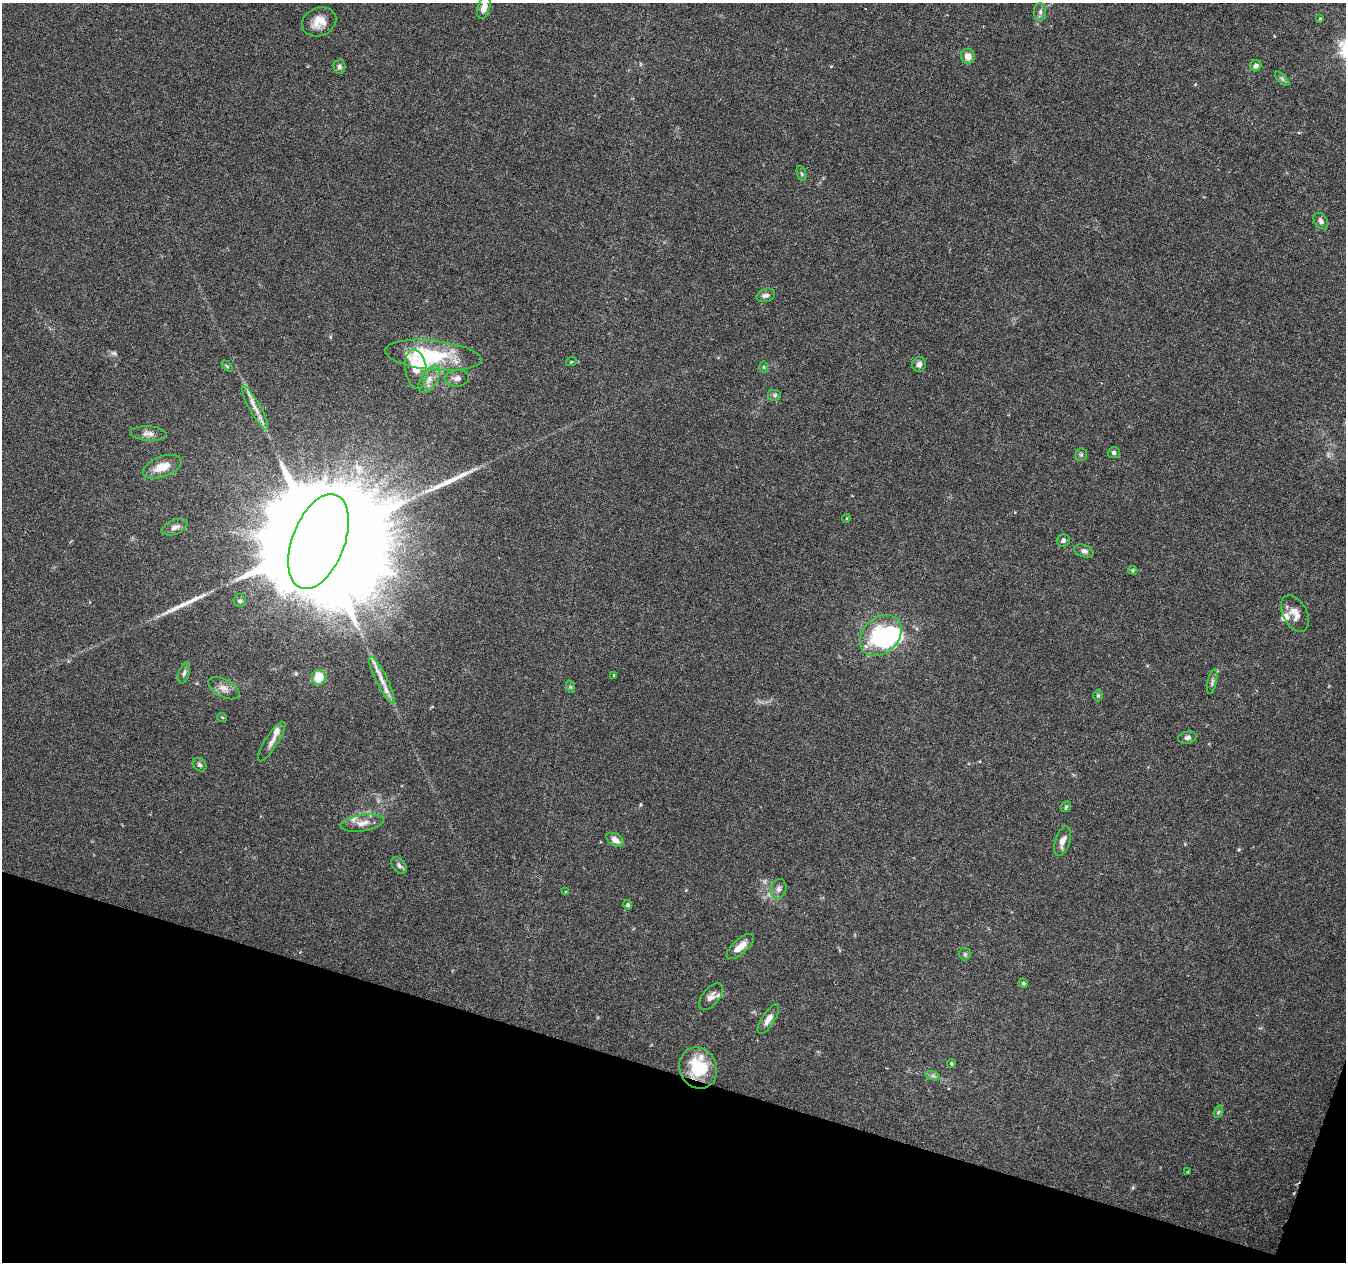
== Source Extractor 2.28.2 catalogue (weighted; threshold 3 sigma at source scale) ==
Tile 15 of 4 x 4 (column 3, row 4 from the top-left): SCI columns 2689-4032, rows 217-1476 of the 5387 x 5538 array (HDU 1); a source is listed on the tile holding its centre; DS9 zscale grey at full resolution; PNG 1348 x 1264 px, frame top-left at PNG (2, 3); each listed source drawn as its Kron ellipse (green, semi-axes under 4 px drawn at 4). Shown black and unused: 15% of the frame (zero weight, under 3 of 6 exposures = <1% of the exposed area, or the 3 px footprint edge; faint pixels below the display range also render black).
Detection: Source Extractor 2.28.2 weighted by HDU 2 'WHT'; one run over the whole footprint, this tile lists its part. Background 0.0182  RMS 0.0016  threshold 0.00672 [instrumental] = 3 sigma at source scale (4.09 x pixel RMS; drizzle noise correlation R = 1.36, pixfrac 0.8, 0.0396/0.0396 arcsec/px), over >= 5 px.
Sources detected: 77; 1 too faint to see at this stretch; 5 inside a brighter object's white glare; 2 long thin detections or spike segments (spike, bleed or trail) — neither listed nor drawn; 5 inside a brighter listed object's ellipse — not listed separately; the other 64 listed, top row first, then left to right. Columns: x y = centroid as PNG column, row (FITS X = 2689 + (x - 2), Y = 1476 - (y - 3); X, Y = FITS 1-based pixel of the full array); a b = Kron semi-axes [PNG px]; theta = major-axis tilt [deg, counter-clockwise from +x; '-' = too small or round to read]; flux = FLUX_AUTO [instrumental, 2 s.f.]
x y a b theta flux
484 8 12 6 75 1.4
1040 12 9 6 90 0.46
1320 18 3 3 - 0.2
319 22 17 14 24 2.2
968 56 7 7 - 1.3
1256 66 6 5 - 0.64
339 67 7 6 - 0.5
1282 79 9 3 -45 0.31
802 174 8 3 -71 0.23
1321 221 9 6 -55 0.51
766 295 9 6 18 0.61
433 355 48 14 -6 11
571 362 5 3 - 0.13
919 364 7 7 - 0.65
227 366 6 4 -45 0.19
763 367 6 4 -90 0.19
416 369 20 10 -82 2.4
457 378 12 8 9 0.82
429 379 15 8 56 1.3
775 395 7 6 - 0.38
255 408 25 5 -61 1.5
149 433 18 7 -5 0.98
1114 453 6 5 - 0.47
1081 455 6 5 - 0.29
162 467 20 10 21 2.4
847 518 4 3 - 0.14
175 527 13 7 23 0.82
1063 540 7 6 - 0.44
318 542 50 26 69 11000
1084 551 10 6 -20 0.56
1133 570 5 4 - 0.19
240 601 6 6 - 0.35
1295 613 20 12 -62 1.6
881 635 23 17 44 11
184 673 11 5 73 0.46
614 675 3 3 - 0.29
319 677 7 7 - 3
382 680 26 6 -64 1.6
1212 682 12 4 78 0.45
571 687 6 4 -71 0.22
224 688 17 8 -28 1.1
1098 695 6 5 - 0.23
222 717 5 3 - 0.12
1187 738 9 6 12 0.44
272 742 23 6 57 1
200 765 7 6 - 0.35
1066 807 6 4 46 0.23
362 823 22 8 9 1.4
615 840 9 6 -31 1.1
1063 841 15 7 73 1
399 865 9 6 -52 0.47
779 889 10 7 75 0.64
565 892 3 2 - 0.15
628 905 4 4 - 0.35
740 947 17 7 42 1.5
965 954 6 6 - 0.26
1023 983 5 4 - 0.27
711 997 16 8 51 1
768 1019 17 6 57 1.1
951 1064 4 4 - 0.19
698 1068 21 18 -65 6.6
933 1076 7 4 -18 0.35
1218 1112 6 4 70 0.25
1188 1172 3 2 - 0.14
Isophote crosses this tile's border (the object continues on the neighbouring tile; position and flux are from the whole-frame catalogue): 1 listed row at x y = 484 8